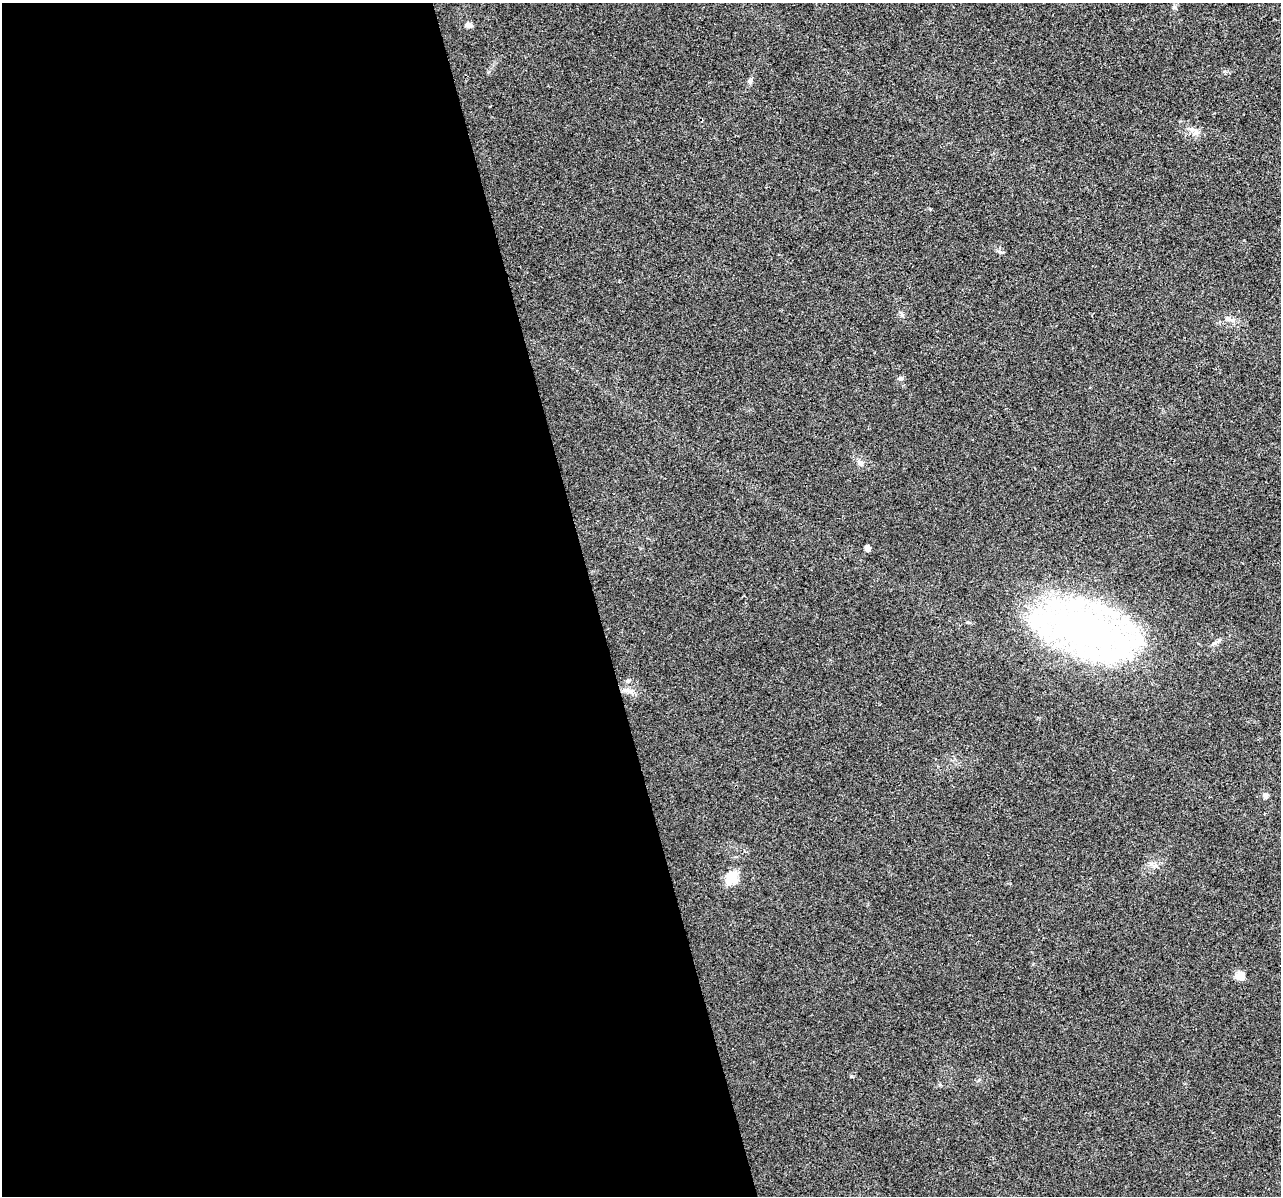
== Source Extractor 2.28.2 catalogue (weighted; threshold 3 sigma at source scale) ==
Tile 9 of 4 x 4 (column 1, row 3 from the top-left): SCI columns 1-1279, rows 1286-2479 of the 5117 x 4912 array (HDU 1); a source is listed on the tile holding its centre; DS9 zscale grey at full resolution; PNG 1283 x 1198 px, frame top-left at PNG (2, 3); no overlay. Shown black and unused: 46% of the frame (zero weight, under 2 of 3 exposures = <1% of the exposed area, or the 3 px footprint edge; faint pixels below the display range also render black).
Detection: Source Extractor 2.28.2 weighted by HDU 2 'WHT'; one run over the whole footprint, this tile lists its part. Background 0.0308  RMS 0.0062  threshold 0.028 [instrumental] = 3 sigma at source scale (4.5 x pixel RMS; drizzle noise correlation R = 1.50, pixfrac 1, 0.0396/0.0396 arcsec/px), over >= 5 px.
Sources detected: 16; all 16 listed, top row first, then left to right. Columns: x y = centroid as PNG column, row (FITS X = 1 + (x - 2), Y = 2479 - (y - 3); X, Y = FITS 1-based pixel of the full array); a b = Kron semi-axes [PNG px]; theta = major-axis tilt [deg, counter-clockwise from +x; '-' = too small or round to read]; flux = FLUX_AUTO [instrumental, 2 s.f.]
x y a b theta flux
1174 7 7 5 47 1.2
469 25 8 6 -14 2.7
750 82 8 6 -88 1.4
1195 132 10 8 62 3.3
1000 252 10 3 -15 1.1
901 314 7 4 -71 1.1
1229 319 12 5 -41 2.1
900 378 7 5 1 1.3
860 463 8 8 - 2.5
867 548 6 5 - 2.6
1086 629 89 41 -18 350
628 681 6 5 - 1.2
627 690 16 5 -16 3.3
1265 795 8 6 14 1.7
732 878 6 6 - 56
1240 976 10 9 - 5.9